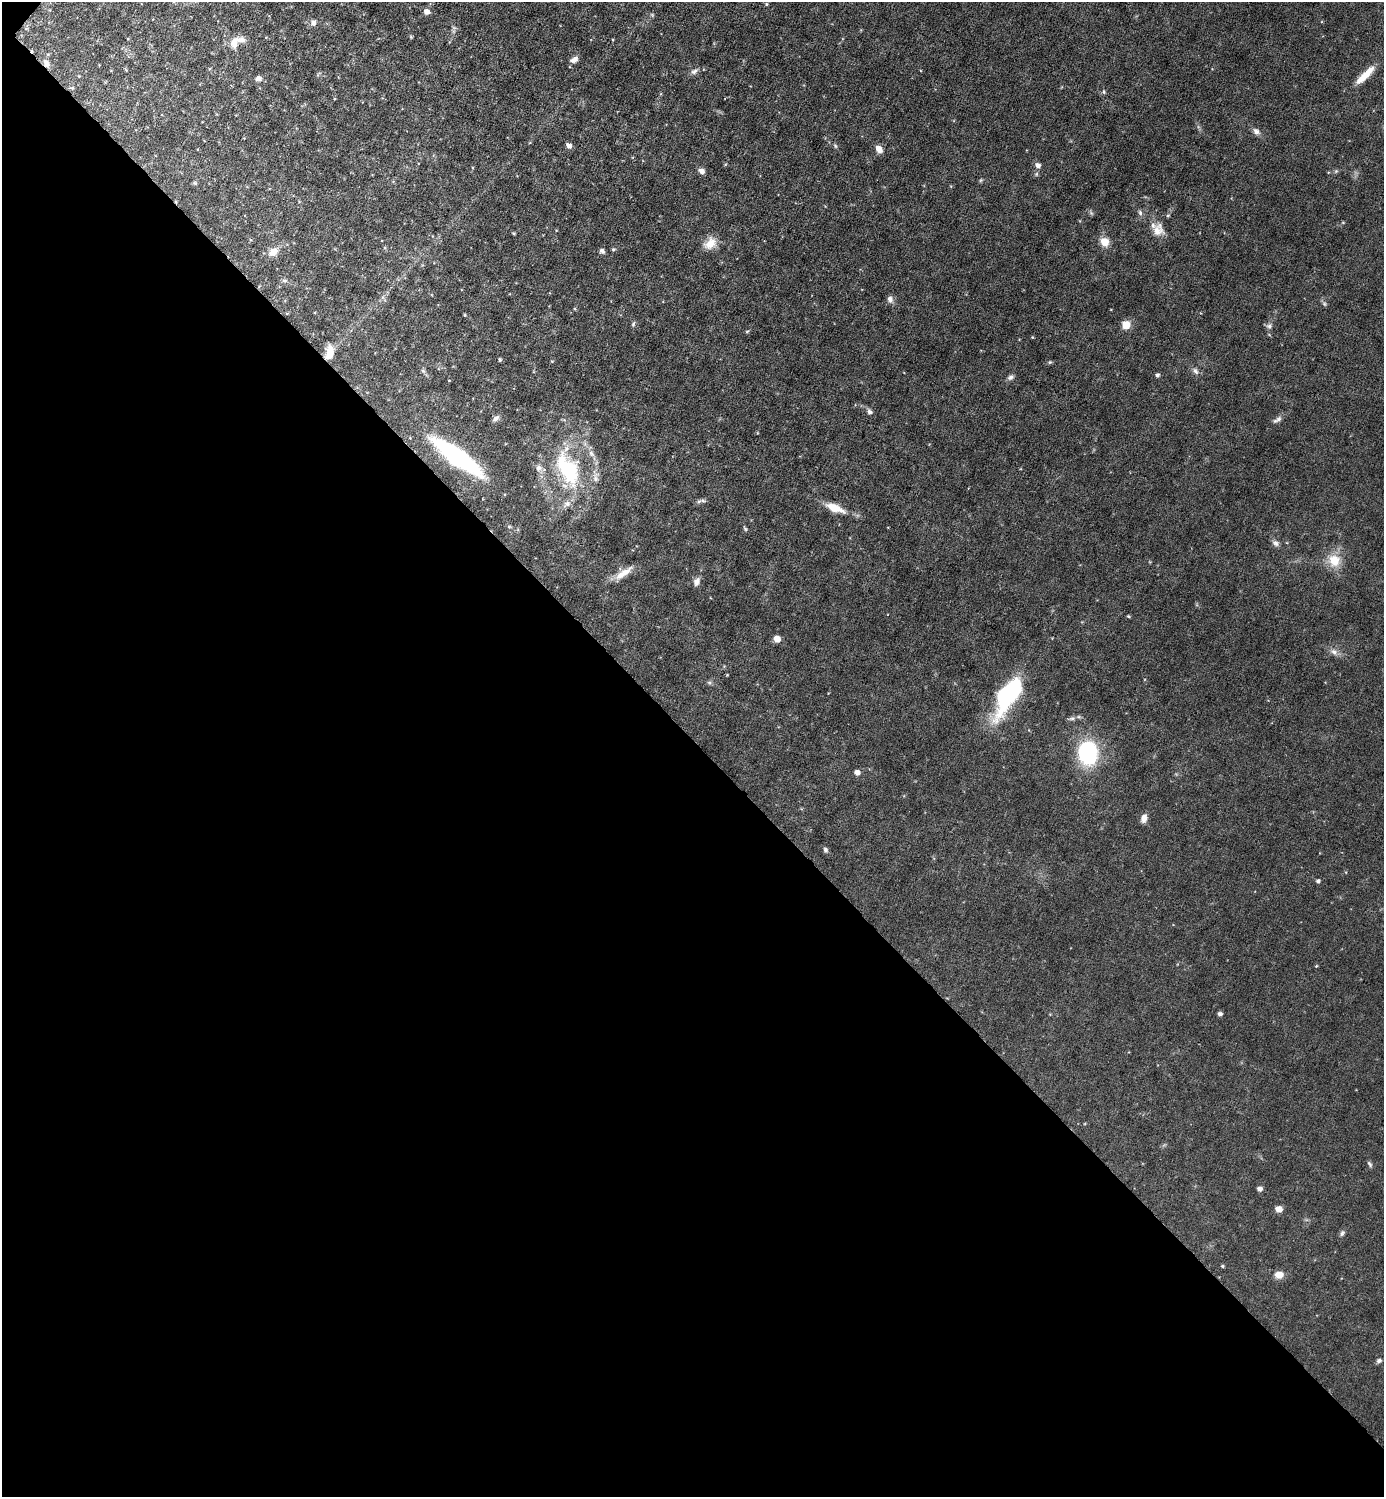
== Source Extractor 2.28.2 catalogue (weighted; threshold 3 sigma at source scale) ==
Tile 14 of 4 x 4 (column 2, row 4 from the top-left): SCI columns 1681-3062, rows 1-1495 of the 5980 x 5979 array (HDU 1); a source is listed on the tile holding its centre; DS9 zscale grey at full resolution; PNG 1386 x 1499 px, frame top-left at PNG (2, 2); no overlay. Shown black and unused: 51% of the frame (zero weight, under 3 of 6 exposures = <1% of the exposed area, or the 3 px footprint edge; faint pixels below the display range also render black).
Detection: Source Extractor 2.28.2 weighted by HDU 2 'WHT'; one run over the whole footprint, this tile lists its part. Background 0.0451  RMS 0.005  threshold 0.0203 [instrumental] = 3 sigma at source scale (4.09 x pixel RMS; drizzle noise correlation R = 1.36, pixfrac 0.8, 0.05/0.05 arcsec/px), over >= 5 px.
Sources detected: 98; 1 too faint to see at this stretch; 1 cosmic-ray / hot-pixel residue — not listed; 6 inside a brighter listed object's ellipse — not listed separately; the other 90 listed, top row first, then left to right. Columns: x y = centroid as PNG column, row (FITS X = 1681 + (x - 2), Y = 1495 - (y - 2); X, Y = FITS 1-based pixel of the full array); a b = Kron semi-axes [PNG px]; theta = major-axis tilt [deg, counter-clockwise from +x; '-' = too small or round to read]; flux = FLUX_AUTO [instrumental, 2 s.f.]
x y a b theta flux
766 4 4 4 - 0.53
427 12 7 7 - 2.2
652 15 6 4 -45 0.62
313 22 9 8 - 2
26 28 6 4 -19 0.51
411 37 5 4 - 0.49
128 39 3 3 - 0.33
234 42 18 10 71 5.2
574 59 11 7 30 2.1
46 63 11 7 -59 2.5
694 71 11 7 35 1.9
1365 75 30 8 45 8.1
79 76 4 3 - 0.4
258 78 9 7 8 1.7
72 88 6 4 41 0.58
1104 92 7 4 -83 0.68
1256 131 10 7 -36 2
569 146 5 4 - 2.8
835 146 6 5 - 0.74
879 149 9 6 -53 3.4
1038 165 6 6 - 2.3
701 171 8 6 -34 2
1336 171 6 4 44 0.67
981 180 6 4 71 0.56
195 183 6 4 -71 0.58
1091 213 7 4 -71 0.7
1140 213 8 5 -65 1.1
1343 222 5 3 - 0.44
1158 230 17 15 89 6
514 233 5 3 - 0.49
1104 242 10 9 - 5.4
710 243 18 13 39 5.9
613 249 5 4 - 0.74
602 251 7 5 -44 1.3
273 252 10 8 39 5.3
284 281 9 4 0 0.97
383 297 7 4 71 1
890 299 9 7 -70 2
1324 304 7 5 -69 0.94
575 309 5 3 - 0.44
287 313 5 3 - 0.41
465 315 3 3 - 0.42
633 324 8 4 69 0.8
1126 325 5 5 - 14
1269 326 9 8 - 1.6
747 331 6 4 3 0.51
1032 337 4 3 - 0.38
329 353 17 9 82 6.3
500 359 3 3 - 0.78
552 361 4 3 - 0.42
1050 362 5 5 - 0.61
423 371 8 4 -44 1
1195 371 10 7 -46 1.8
1157 375 4 4 - 1.2
1010 377 9 6 30 1.4
449 380 4 2 - 0.27
869 412 9 7 -62 1.3
496 418 9 6 45 1.7
1277 420 15 6 33 1.9
458 457 46 12 -36 82
538 468 10 9 - 2.3
569 470 46 27 -72 40
703 501 9 5 -2 1.2
835 508 25 9 -22 8.2
509 526 5 4 - 0.59
745 529 7 4 -54 0.66
1276 543 10 7 -33 1.8
1334 560 14 13 - 9.6
623 573 28 8 35 5.9
697 582 11 8 69 2.3
1128 616 4 4 - 0.49
777 639 5 5 - 5
1334 652 12 8 -33 2.6
709 682 7 4 -19 0.79
1008 695 41 16 60 59
1072 718 11 5 14 1.3
1088 753 19 15 -88 53
857 772 5 5 - 2.7
1144 818 9 6 71 3
825 850 7 5 -74 1.1
1318 881 5 4 - 1
1316 966 4 3 - 0.4
1220 1014 4 4 - 1.5
1370 1164 9 4 -56 0.95
1259 1189 5 4 - 2.1
1279 1209 5 5 - 5.4
1342 1233 8 6 49 1.2
1222 1266 4 3 - 0.56
1279 1275 8 7 - 4.8
1379 1361 5 5 - 1.4
Overlapping masked pixels (flux is a lower limit): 3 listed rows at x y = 46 63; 329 353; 458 457